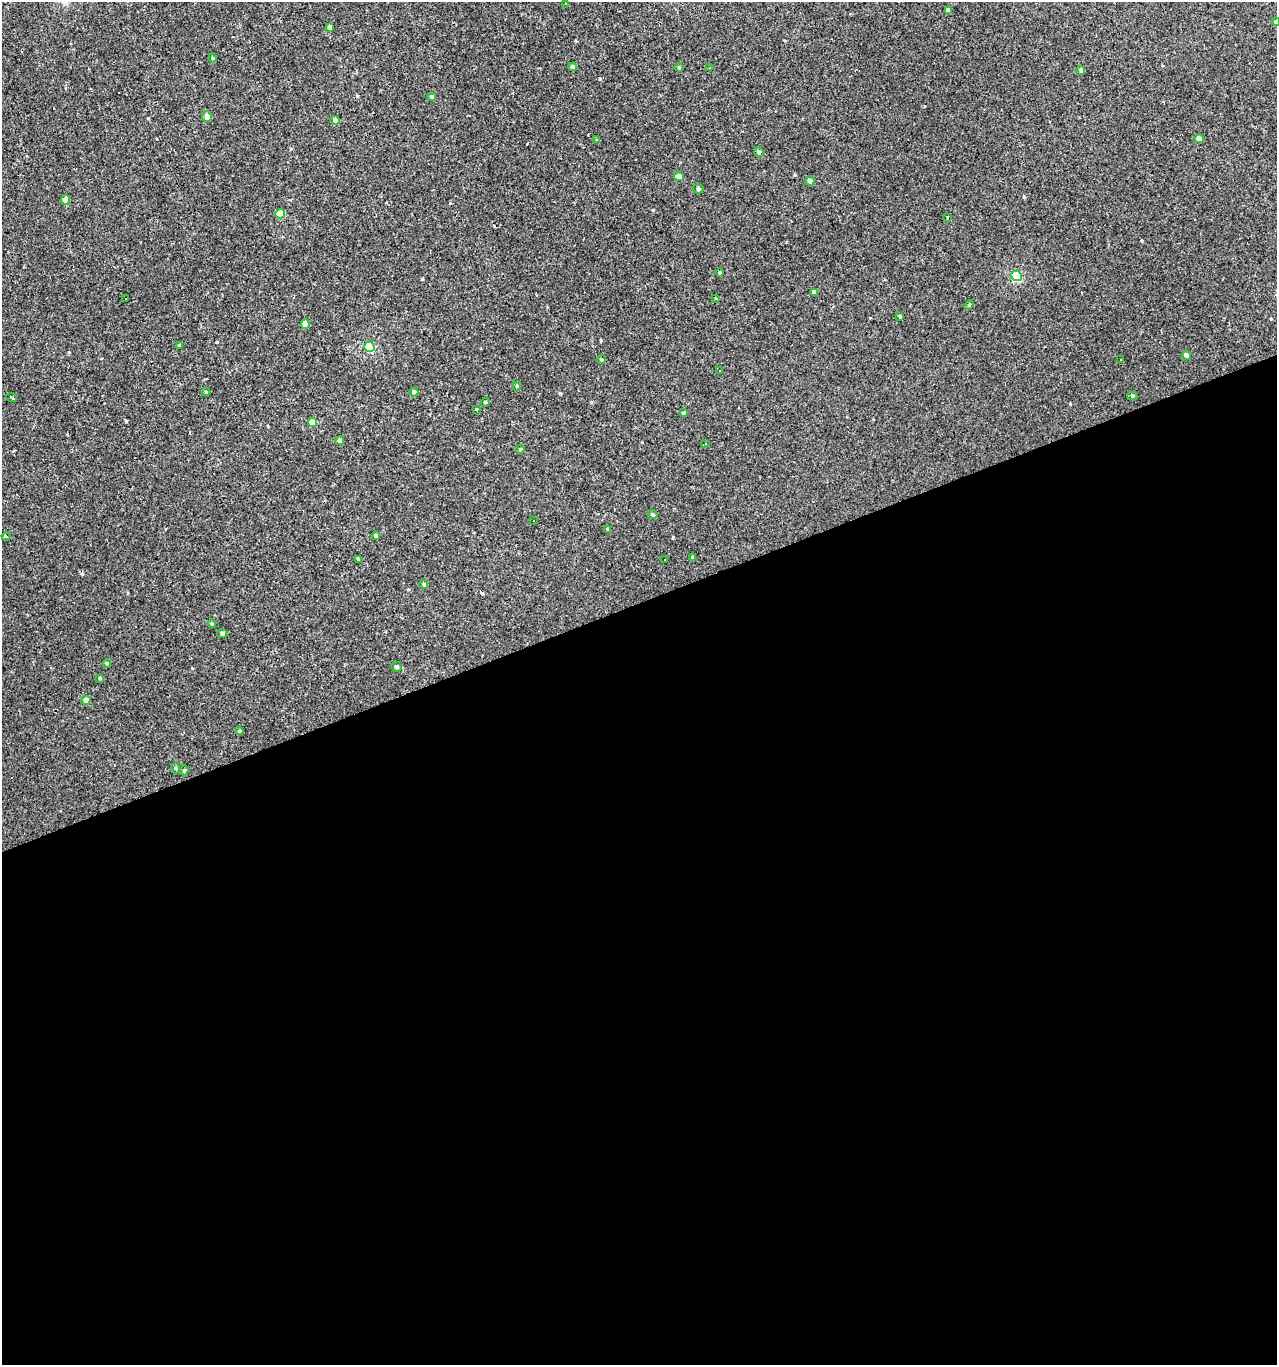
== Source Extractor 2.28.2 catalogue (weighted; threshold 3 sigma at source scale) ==
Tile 15 of 4 x 4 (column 3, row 4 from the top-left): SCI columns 2670-3944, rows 1-1363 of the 5286 x 5452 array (HDU 1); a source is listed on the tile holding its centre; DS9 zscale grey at full resolution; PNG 1279 x 1367 px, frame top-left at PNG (2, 2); each listed source drawn as its Kron ellipse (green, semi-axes under 4 px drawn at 4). Shown black and unused: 56% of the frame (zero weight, under 3 of 4 exposures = <1% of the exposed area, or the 3 px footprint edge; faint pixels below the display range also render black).
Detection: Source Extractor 2.28.2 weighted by HDU 2 'WHT'; one run over the whole footprint, this tile lists its part. Background 0.00134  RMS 0.003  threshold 0.0136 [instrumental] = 3 sigma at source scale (4.5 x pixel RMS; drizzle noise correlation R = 1.50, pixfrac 1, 0.0396/0.0396 arcsec/px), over >= 5 px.
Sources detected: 80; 15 cosmic-ray / hot-pixel residue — neither listed nor drawn; the other 65 listed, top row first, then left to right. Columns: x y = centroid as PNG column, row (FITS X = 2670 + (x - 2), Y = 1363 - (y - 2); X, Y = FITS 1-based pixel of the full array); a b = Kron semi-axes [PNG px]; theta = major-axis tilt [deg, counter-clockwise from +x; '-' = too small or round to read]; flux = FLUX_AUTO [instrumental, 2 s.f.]
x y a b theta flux
565 3 3 3 - 1
948 10 4 4 - 1
1276 22 4 3 - 0.58
330 27 4 4 - 0.61
213 58 4 4 - 0.29
573 67 4 4 - 0.57
679 67 4 4 - 0.35
710 68 3 3 - 1.5
1081 70 4 4 - 0.45
432 97 4 4 - 0.54
207 116 5 5 - 1.6
335 120 5 4 - 1.2
597 139 3 3 - 0.95
1199 139 4 4 - 2
759 152 5 4 - 0.63
679 176 5 4 - 1.4
810 181 4 4 - 1
698 189 5 4 - 0.47
65 200 4 4 - 1.8
280 214 5 4 - 5.2
947 217 3 3 - 0.19
720 272 4 3 - 0.29
1016 276 5 5 - 15
815 292 4 4 - 1.3
126 299 2 2 - 0.31
716 299 3 2 - 0.36
969 305 5 4 - 0.37
900 316 3 3 - 0.45
305 324 5 4 - 3.1
180 345 4 3 - 0.4
369 347 5 5 - 14
1186 355 4 4 - 0.84
601 359 4 4 - 0.45
1120 359 3 2 - 0.24
720 370 2 2 - 0.27
517 386 4 4 - 0.3
206 392 4 4 - 0.3
414 392 4 4 - 0.42
1132 396 5 4 - 0.45
12 398 5 3 - 0.98
485 402 4 4 - 0.4
476 409 3 3 - 0.83
683 413 4 3 - 0.39
312 422 4 4 - 3.3
340 440 5 4 - 0.59
705 443 3 2 - 0.39
520 449 5 4 - 0.38
653 515 5 4 - 0.46
533 520 2 2 - 0.3
607 529 4 3 - 0.23
6 536 4 3 - 0.51
376 536 4 3 - 0.59
692 557 4 3 - 0.38
358 559 3 3 - 0.46
665 559 3 2 - 0.27
424 584 4 4 - 0.55
212 623 4 3 - 0.34
222 633 5 4 - 0.78
107 663 4 3 - 0.25
396 667 5 5 - 0.65
100 678 4 4 - 0.38
86 700 4 4 - 1.7
239 731 4 4 - 0.34
175 768 5 3 - 0.27
184 770 5 4 - 0.4
Isophote crosses this tile's border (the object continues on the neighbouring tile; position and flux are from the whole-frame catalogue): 1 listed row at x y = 1276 22
Unlisted compact peaks at least as high as the median listed source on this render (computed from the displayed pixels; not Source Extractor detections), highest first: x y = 126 421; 560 393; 148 118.